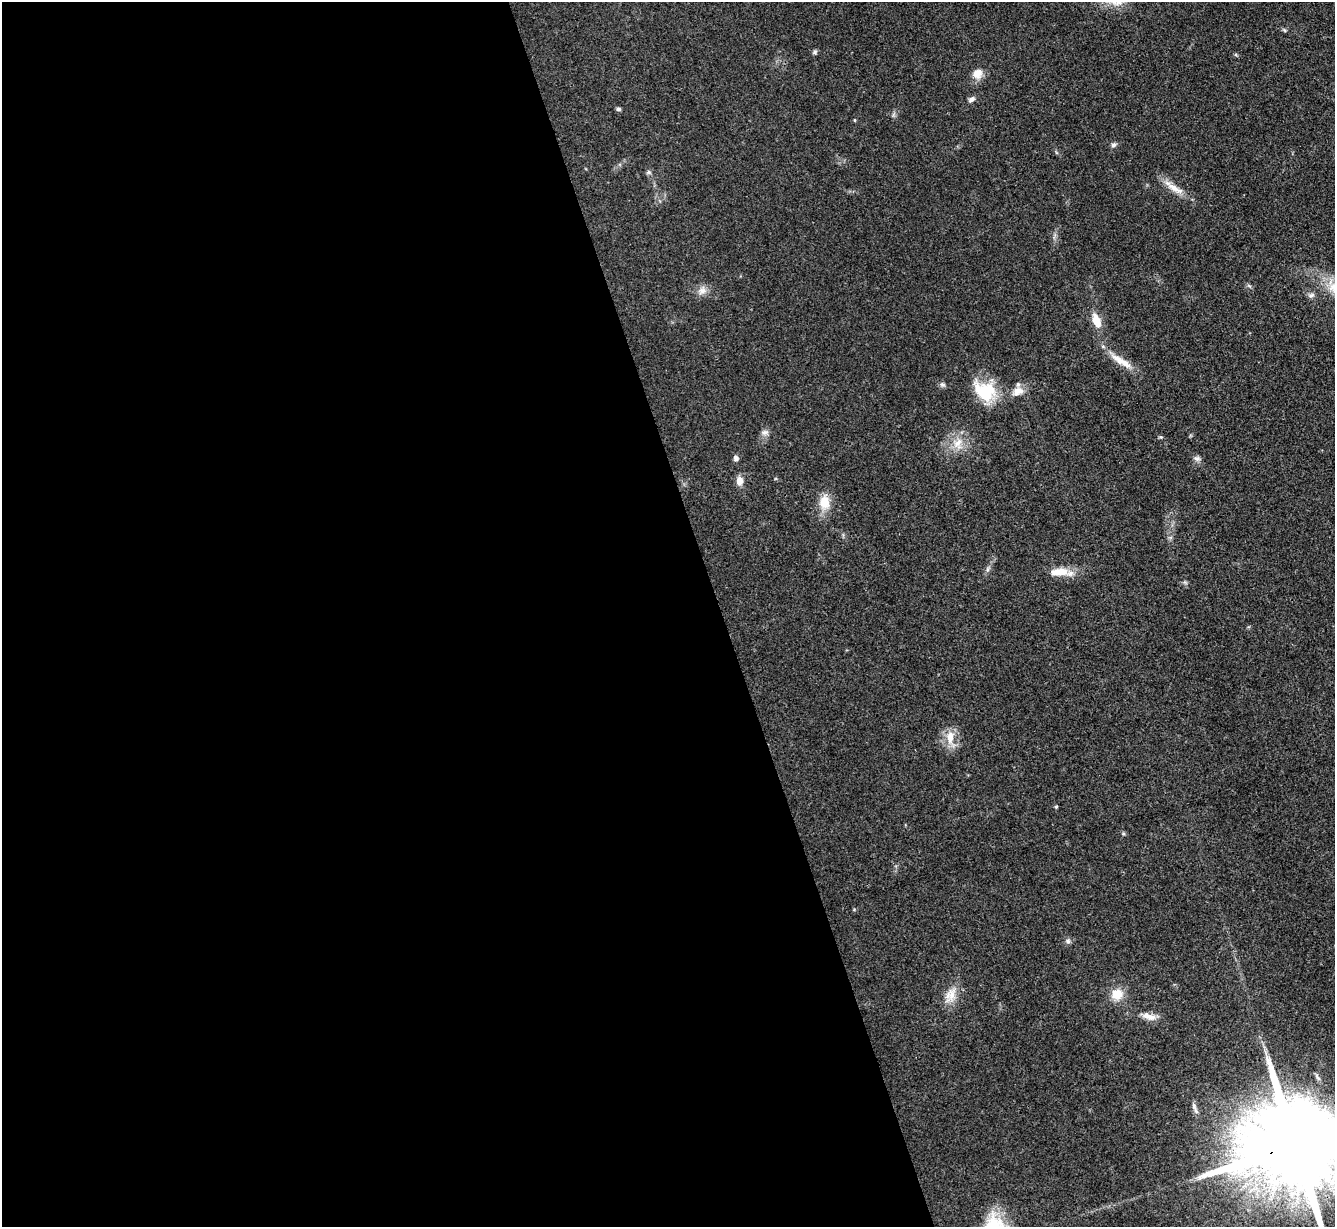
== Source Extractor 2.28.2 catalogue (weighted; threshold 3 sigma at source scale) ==
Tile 9 of 4 x 4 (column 1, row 3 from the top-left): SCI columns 2-1334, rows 1372-2596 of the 5333 x 5319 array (HDU 1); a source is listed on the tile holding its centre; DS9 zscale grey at full resolution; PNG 1337 x 1229 px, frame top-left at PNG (2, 2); no overlay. Shown black and unused: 54% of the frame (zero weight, under 3 of 4 exposures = <1% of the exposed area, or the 3 px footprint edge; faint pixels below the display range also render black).
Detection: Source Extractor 2.28.2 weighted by HDU 2 'WHT'; one run over the whole footprint, this tile lists its part. Background 0.085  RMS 0.0061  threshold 0.0275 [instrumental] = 3 sigma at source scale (4.5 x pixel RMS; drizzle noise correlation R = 1.50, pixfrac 1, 0.05/0.05 arcsec/px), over >= 5 px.
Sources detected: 34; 1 inside a brighter listed object's ellipse — not listed separately; the other 33 listed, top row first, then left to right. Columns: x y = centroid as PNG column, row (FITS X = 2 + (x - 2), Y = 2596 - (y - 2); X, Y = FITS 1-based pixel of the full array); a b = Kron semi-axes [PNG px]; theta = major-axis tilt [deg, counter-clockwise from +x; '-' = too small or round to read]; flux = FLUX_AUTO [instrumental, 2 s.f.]
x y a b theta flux
1284 30 6 4 -70 0.77
815 52 7 5 37 1.2
977 74 12 11 - 6.6
971 99 9 6 27 2
619 109 6 5 - 1.2
854 120 5 3 - 0.54
1113 145 7 6 - 1.6
648 172 7 6 - 1.3
1174 188 33 9 -32 8.7
702 291 13 10 48 4.6
1311 295 9 7 16 1.9
1096 321 18 9 -68 8.7
1120 361 30 9 -37 10
942 384 7 7 - 1.5
1018 391 16 11 17 6.3
986 392 27 24 -60 24
765 432 10 7 2 2.3
1160 437 6 4 -19 0.85
958 443 18 13 76 9.8
736 458 7 6 - 2.1
1197 458 9 7 -9 2.1
739 481 11 8 -87 4.4
824 502 20 14 -90 11
988 569 7 4 71 1.3
1059 572 25 10 3 11
950 737 19 10 86 9
1056 807 4 4 - 0.73
1123 834 6 4 18 0.76
1068 941 8 7 - 1.8
1117 994 16 14 21 9.7
952 995 27 12 69 9.4
1149 1016 21 9 -19 5.9
1295 1146 36 21 15 19000
Overlapping masked pixels (flux is a lower limit): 1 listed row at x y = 1295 1146
Isophote crosses this tile's border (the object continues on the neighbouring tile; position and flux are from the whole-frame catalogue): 1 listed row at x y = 1295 1146